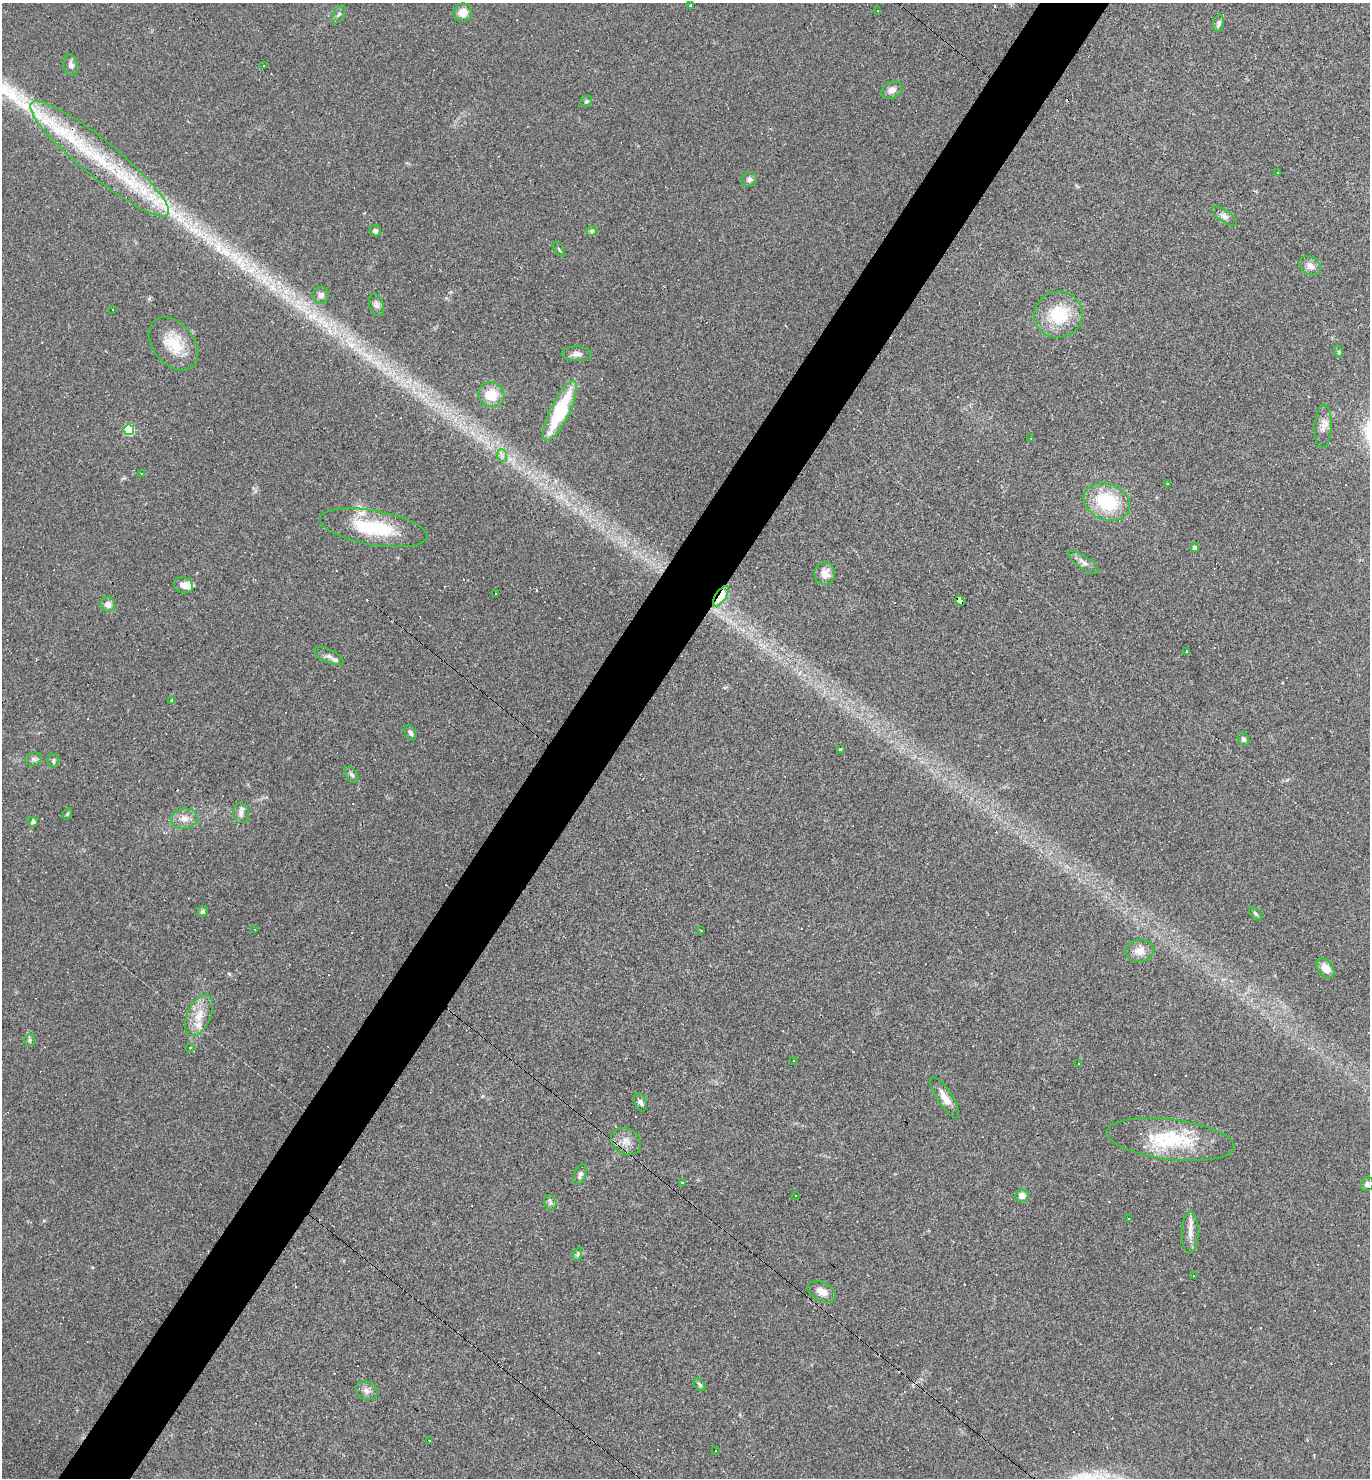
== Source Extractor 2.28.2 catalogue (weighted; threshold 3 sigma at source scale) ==
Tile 7 of 4 x 4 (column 3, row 2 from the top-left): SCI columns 2883-4250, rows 2951-4426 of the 5906 x 5901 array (HDU 1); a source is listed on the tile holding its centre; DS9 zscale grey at full resolution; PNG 1372 x 1480 px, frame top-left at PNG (2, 3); each listed source drawn as its Kron ellipse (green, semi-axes under 4 px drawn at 4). Shown black and unused: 5% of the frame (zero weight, under 3 of 4 exposures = <1% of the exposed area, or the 3 px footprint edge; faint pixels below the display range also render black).
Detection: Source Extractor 2.28.2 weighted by HDU 2 'WHT'; one run over the whole footprint, this tile lists its part. Background 0.0579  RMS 0.0069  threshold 0.0309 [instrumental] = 3 sigma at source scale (4.5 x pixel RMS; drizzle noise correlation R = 1.50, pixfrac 1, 0.05/0.05 arcsec/px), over >= 5 px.
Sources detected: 149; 59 cosmic-ray / hot-pixel residue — neither listed nor drawn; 5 inside a brighter listed object's ellipse — not listed separately; the other 85 listed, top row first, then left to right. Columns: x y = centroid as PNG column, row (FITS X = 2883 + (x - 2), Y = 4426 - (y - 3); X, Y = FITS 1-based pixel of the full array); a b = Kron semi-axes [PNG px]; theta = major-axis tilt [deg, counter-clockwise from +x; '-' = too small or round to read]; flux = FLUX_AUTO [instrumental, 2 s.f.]
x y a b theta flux
690 6 3 2 - 0.59
878 10 3 2 - 0.81
463 13 9 9 - 7.3
339 14 10 5 60 1.6
1219 23 9 5 79 2
71 65 11 7 -77 3
263 65 2 2 - 0.5
892 90 11 8 31 4.4
586 101 6 5 - 1.2
100 159 88 18 -39 89
1277 172 3 2 - 0.67
749 179 8 7 - 2.2
1224 216 14 6 -35 3
375 231 6 5 - 2.7
592 231 6 4 4 1.4
559 249 8 2 -50 0.79
1310 266 11 9 -36 4.4
320 295 8 8 - 3.2
376 305 11 7 -72 2.6
113 310 3 3 - 4.7
1059 315 24 23 - 32
173 344 30 20 -50 20
1339 352 6 4 -72 0.9
577 354 15 7 -1 3.5
491 395 13 12 - 15
560 411 33 9 64 51
1323 426 22 8 87 5.7
129 430 5 5 - 38
1031 438 2 2 - 0.49
502 456 6 5 - 2.9
141 473 3 2 - 0.7
1167 484 3 3 - 2.1
1107 502 24 17 -21 41
374 528 54 17 -10 43
1195 547 5 4 - 2.8
1083 562 18 6 -34 3.6
825 574 11 10 - 7.5
183 585 10 7 -22 4.3
495 593 3 2 - 0.8
721 596 12 5 57 34
960 601 5 4 - 66
108 604 7 7 - 4.1
1187 652 4 3 - 9.4
329 656 16 6 -26 3.4
172 700 4 4 - 1.2
410 733 8 5 -59 2.2
1243 739 7 5 -64 2
840 749 3 3 - 0.78
33 759 8 6 14 2
53 761 7 6 - 1.5
352 775 9 5 -50 1.7
241 813 10 8 -85 3
67 814 6 4 60 0.91
184 819 13 10 4 6
33 822 5 5 - 1.6
203 911 5 5 - 1.3
1255 914 8 4 -48 1.2
255 929 3 2 - 0.46
701 930 3 2 - 0.43
1140 951 14 11 9 6.2
1326 968 11 7 -51 8
199 1016 22 12 65 12
30 1040 6 5 - 1.3
190 1048 4 4 - 0.66
794 1061 3 2 - 0.5
1078 1064 3 2 - 0.8
945 1098 23 7 -57 7.5
641 1102 9 5 -67 2.1
1171 1139 64 20 -7 46
626 1141 16 12 -31 6.9
580 1174 11 6 69 2.6
682 1182 3 3 - 3.5
1367 1184 7 6 - 1.8
796 1196 2 2 - 0.45
1022 1196 6 6 - 6
550 1202 7 6 - 2.2
1129 1218 3 3 - 1.1
1190 1233 20 8 89 6.6
578 1254 7 4 72 1.2
1193 1275 3 3 - 1.3
822 1292 15 9 -26 6.3
700 1385 7 4 -47 1.3
367 1391 11 9 -19 3.7
429 1440 3 3 - 1.2
716 1451 3 3 - 4.6
Overlapping masked pixels (flux is a lower limit): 3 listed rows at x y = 100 159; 721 596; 960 601
Unlisted compact peaks at least as high as the median listed source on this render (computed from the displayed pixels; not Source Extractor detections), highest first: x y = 229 974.